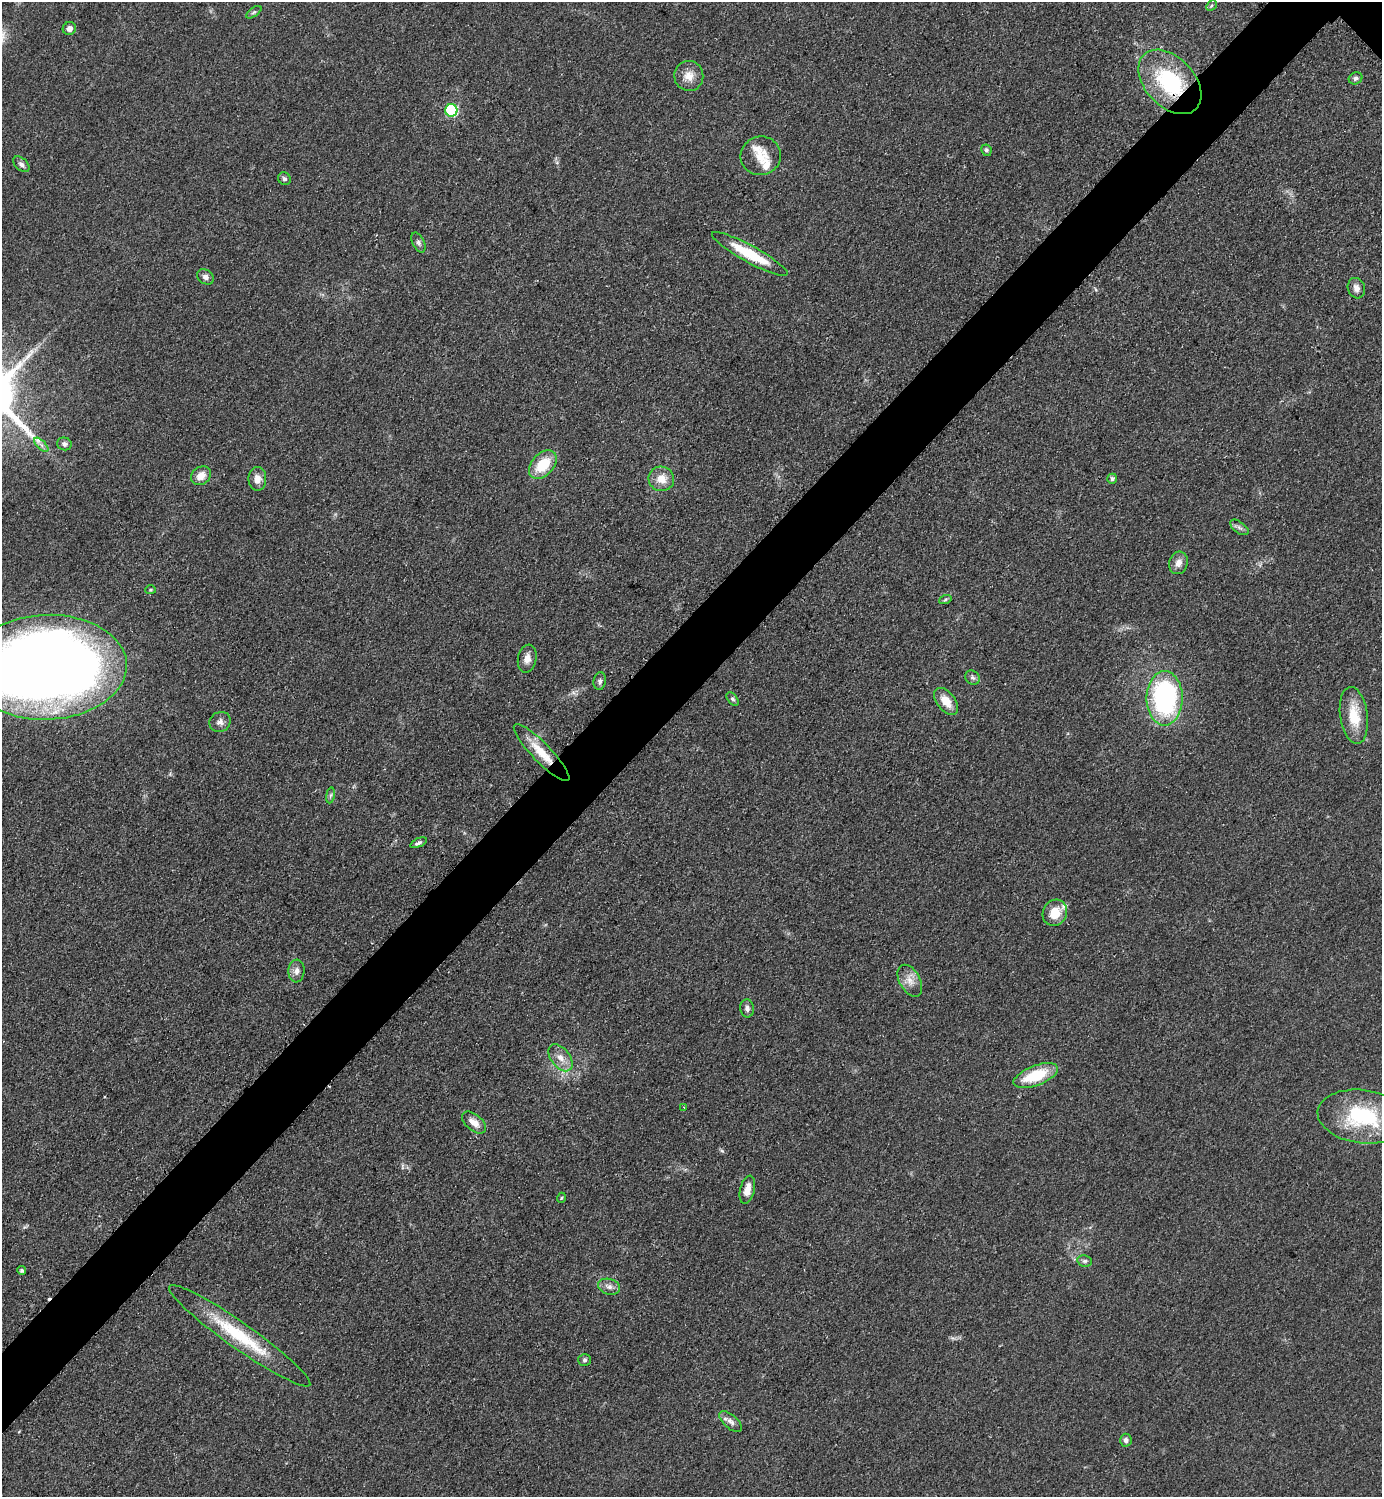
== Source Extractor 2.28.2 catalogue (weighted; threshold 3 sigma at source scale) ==
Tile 7 of 4 x 4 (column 3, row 2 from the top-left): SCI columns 3076-4455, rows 2999-4493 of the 6004 x 6004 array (HDU 1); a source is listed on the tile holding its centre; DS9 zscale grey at full resolution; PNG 1384 x 1499 px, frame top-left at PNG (2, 2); each listed source drawn as its Kron ellipse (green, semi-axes under 4 px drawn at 4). Shown black and unused: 5% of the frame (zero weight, under 2 of 3 exposures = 1% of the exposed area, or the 3 px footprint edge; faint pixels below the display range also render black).
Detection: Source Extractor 2.28.2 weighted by HDU 2 'WHT'; one run over the whole footprint, this tile lists its part. Background 0.0782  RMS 0.0082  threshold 0.0367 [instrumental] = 3 sigma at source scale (4.5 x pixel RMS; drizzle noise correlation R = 1.50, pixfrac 1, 0.05/0.05 arcsec/px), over >= 5 px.
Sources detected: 60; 1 cosmic-ray / hot-pixel residue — neither listed nor drawn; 3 inside a brighter listed object's ellipse — not listed separately; the other 56 listed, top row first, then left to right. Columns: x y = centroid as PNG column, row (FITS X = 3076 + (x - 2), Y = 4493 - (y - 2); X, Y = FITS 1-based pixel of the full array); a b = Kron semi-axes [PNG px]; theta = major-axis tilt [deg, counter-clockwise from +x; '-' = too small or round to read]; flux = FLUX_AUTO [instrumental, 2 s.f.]
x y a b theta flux
1211 6 6 4 46 1.3
254 12 9 4 35 1.7
69 28 7 6 - 3.7
689 76 15 14 - 9.5
1356 78 7 6 - 2.2
1170 82 38 24 -47 81
451 110 6 6 - 85
986 150 6 5 - 1.6
761 156 20 19 - 14
21 164 9 6 -42 2.9
284 179 6 6 - 2.2
418 243 11 6 -64 2.5
750 254 43 8 -29 34
206 277 9 7 -35 3.2
1356 288 10 8 -72 4.6
64 444 7 6 - 2.8
41 445 9 3 -45 2.2
543 465 17 11 48 26
201 476 11 8 33 7.8
257 479 12 9 90 6.2
661 479 13 12 - 11
1112 479 5 4 - 2.2
1239 527 11 5 -36 2.7
1178 563 11 9 74 5.5
150 590 5 4 - 1.1
945 600 6 4 20 1.2
527 659 14 9 79 6.5
47 667 80 52 2 1300
973 678 8 6 -41 2.2
600 681 9 6 81 2.3
1165 698 27 18 90 140
733 699 8 5 -51 1.7
946 701 15 9 -52 12
1354 715 29 13 -82 23
220 722 11 10 - 4.4
542 753 38 9 -46 20
330 795 8 4 81 1.7
419 843 9 4 23 2.2
1055 913 13 12 - 15
296 971 11 8 85 4.5
910 981 17 10 -61 8.2
747 1008 9 6 -85 3.1
561 1058 15 9 -52 8
1036 1076 23 10 21 32
684 1107 3 2 - 0.93
1362 1117 45 26 -7 71
474 1123 14 8 -40 7.5
747 1190 14 7 76 8
561 1198 5 3 - 0.74
1085 1261 7 5 -12 1.8
22 1270 4 4 - 1.5
609 1287 11 7 -17 4.2
240 1336 86 13 -35 53
585 1360 6 6 - 1.8
731 1422 14 6 -41 4.2
1126 1440 6 6 - 2.4
Overlapping masked pixels (flux is a lower limit): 2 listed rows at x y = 1170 82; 542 753
Isophote crosses this tile's border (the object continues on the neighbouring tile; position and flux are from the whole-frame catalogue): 1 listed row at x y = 47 667